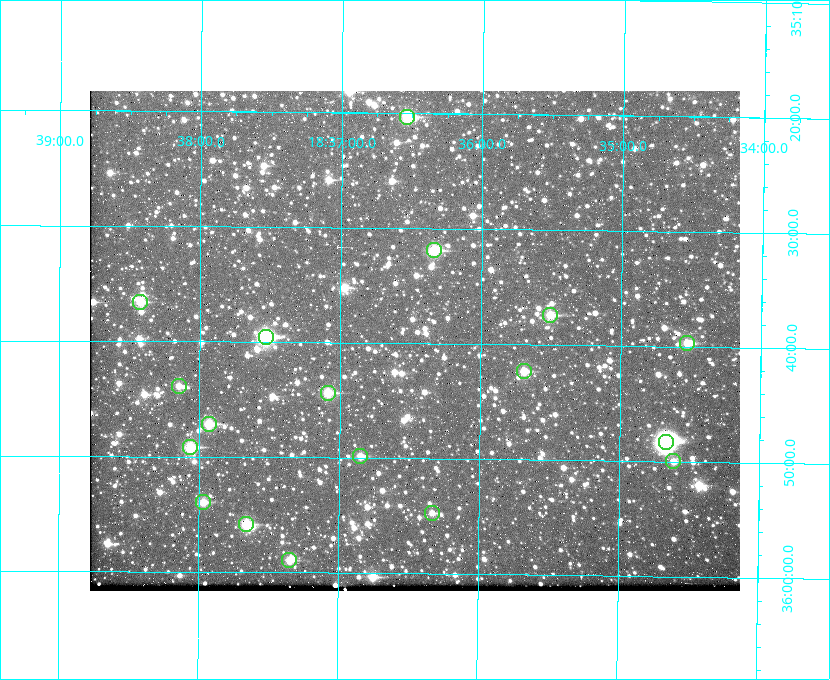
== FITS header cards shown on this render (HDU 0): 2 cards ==
NAXIS1  =                  650 / Width of table row in bytes
NAXIS2  =                  500 / Number of rows in table

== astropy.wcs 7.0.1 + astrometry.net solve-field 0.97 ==
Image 650 x 500 px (HDU 0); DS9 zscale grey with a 90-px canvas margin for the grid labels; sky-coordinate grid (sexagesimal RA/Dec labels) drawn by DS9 from the SOLVED WCS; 18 Tycho-2 reference stars matched to detected sources circled (green)
Header WCS: none
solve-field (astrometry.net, Tycho-2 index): SOLVED blind (the file carries no WCS)
Solved WCS: RA---TAN-SIP/DEC--TAN-SIP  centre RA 18:36:28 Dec +35:40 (279.12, +35.66 deg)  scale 5.21 arcsec/px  FOV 56.4' x 43.4'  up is +179 deg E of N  parity flipped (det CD > 0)
(file carries no celestial WCS; the grid is the blind solution)
Tycho-2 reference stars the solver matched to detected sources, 18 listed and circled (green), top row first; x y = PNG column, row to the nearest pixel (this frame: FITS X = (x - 90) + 1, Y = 500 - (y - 91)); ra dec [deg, ICRS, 3 dp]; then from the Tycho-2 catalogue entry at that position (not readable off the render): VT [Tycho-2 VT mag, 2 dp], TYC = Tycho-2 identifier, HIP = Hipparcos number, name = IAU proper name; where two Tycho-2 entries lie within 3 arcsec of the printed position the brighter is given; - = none
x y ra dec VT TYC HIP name
407 117 279.134 +35.339 9.91 2645-980-1 - -
434 250 279.085 +35.532 9.84 2645-710-1 - -
140 302 279.606 +35.610 10.50 2645-565-1 - -
550 315 278.877 +35.623 10.37 2632-1282-1 - -
266 337 279.382 +35.660 8.88 2649-136-1 91311 -
687 343 278.632 +35.662 10.68 2636-195-1 - -
524 371 278.922 +35.705 10.37 2636-96-1 - -
179 386 279.537 +35.731 11.00 2649-31-1 - -
328 393 279.271 +35.739 10.27 2649-22-1 - -
209 424 279.483 +35.786 9.96 2649-1276-1 - -
666 442 278.667 +35.805 7.78 2636-68-1 91080 -
190 447 279.516 +35.819 10.07 2649-1464-1 - -
360 456 279.212 +35.831 10.99 2649-1529-1 - -
673 461 278.654 +35.833 11.29 2636-133-1 - -
203 502 279.492 +35.899 10.86 2649-1492-1 - -
432 513 279.083 +35.912 11.42 2649-1448-1 - -
246 524 279.414 +35.931 10.32 2649-1381-1 - -
289 560 279.337 +35.982 10.50 2649-1232-1 - -